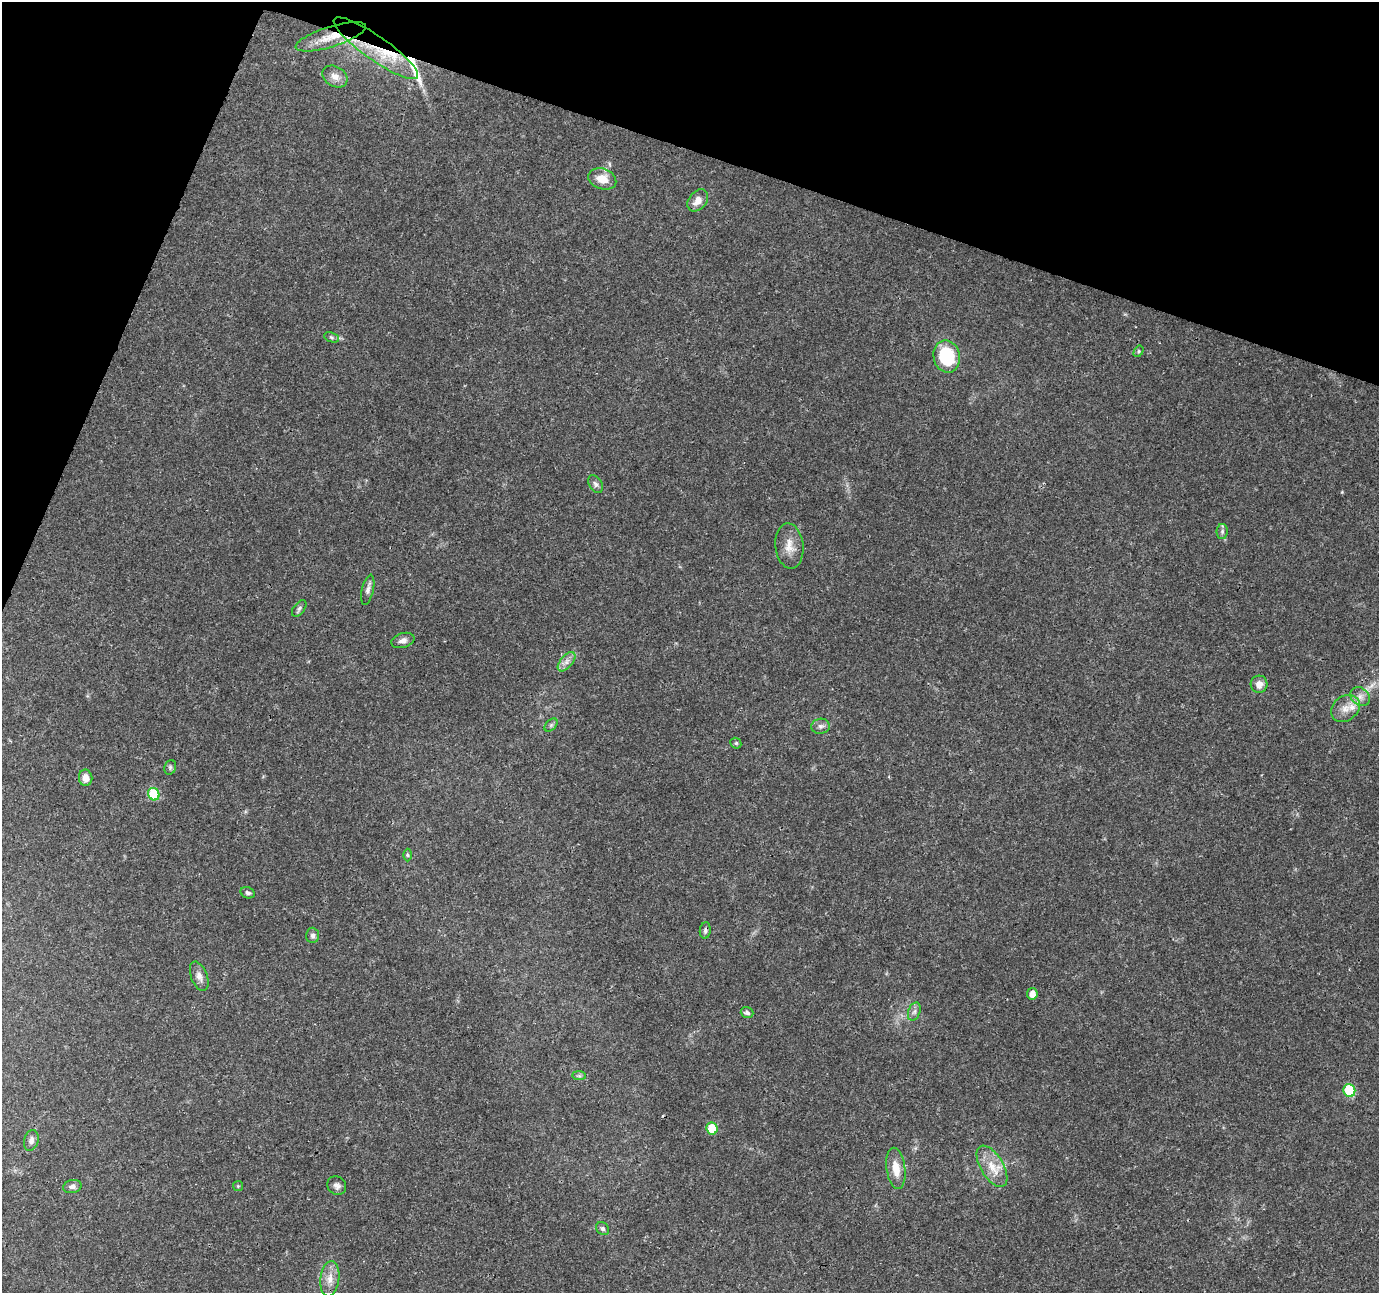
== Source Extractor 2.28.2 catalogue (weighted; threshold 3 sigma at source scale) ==
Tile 2 of 4 x 4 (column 2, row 1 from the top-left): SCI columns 1377-2753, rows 4086-5376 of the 5515 x 5653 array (HDU 1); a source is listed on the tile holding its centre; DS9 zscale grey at full resolution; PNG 1381 x 1295 px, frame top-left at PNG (2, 2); each listed source drawn as its Kron ellipse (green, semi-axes under 4 px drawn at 4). Shown black and unused: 17% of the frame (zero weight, under 3 of 4 exposures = <1% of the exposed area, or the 3 px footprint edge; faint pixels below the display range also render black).
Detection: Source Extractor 2.28.2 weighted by HDU 2 'WHT'; one run over the whole footprint, this tile lists its part. Background 0.0562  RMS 0.0027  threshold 0.0123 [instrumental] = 3 sigma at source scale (4.5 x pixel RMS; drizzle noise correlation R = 1.50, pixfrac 1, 0.0396/0.0396 arcsec/px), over >= 5 px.
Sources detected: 48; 1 cosmic-ray / hot-pixel residue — neither listed nor drawn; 4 inside a brighter listed object's ellipse — not listed separately; the other 43 listed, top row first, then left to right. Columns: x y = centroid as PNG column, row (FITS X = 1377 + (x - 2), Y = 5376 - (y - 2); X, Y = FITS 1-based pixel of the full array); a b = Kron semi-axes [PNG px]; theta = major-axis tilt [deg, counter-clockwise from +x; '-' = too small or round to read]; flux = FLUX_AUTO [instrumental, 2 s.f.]
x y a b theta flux
331 37 37 10 17 6.1
376 48 51 12 -35 12
335 76 13 10 -30 2.2
602 179 14 10 -18 4.1
698 200 12 8 50 2.5
332 337 8 5 -20 0.54
1138 351 6 4 59 0.43
947 357 16 13 -77 17
596 484 9 6 -58 0.89
1222 531 7 5 89 0.66
789 546 23 14 -83 3.7
368 590 15 5 77 1.1
299 608 9 5 53 0.7
403 640 12 7 17 1.2
567 662 11 6 50 1.5
1259 684 8 8 - 1.9
1360 697 10 8 -40 1.6
1345 708 15 12 39 3
551 725 8 5 45 0.53
821 726 9 7 4 1
736 743 6 5 - 0.43
170 767 7 5 71 0.58
86 778 8 6 -81 2.5
154 794 6 5 - 14
407 855 6 4 -88 0.41
248 893 7 5 -22 0.61
705 930 8 5 84 0.74
313 935 7 6 - 0.8
199 976 15 8 -69 1.7
1032 994 6 5 - 2
914 1012 9 6 70 0.98
747 1013 6 5 - 0.79
579 1076 7 4 -1 0.5
1349 1090 6 6 - 18
712 1128 6 5 - 7.9
31 1140 11 7 75 1.1
992 1166 23 11 -59 4.7
896 1168 21 9 -82 4.1
72 1186 9 6 13 1
238 1186 5 5 - 0.32
337 1186 10 8 -44 1.2
603 1229 7 6 - 0.72
330 1279 18 9 83 2.8
Overlapping masked pixels (flux is a lower limit): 3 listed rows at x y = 331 37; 376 48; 705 930